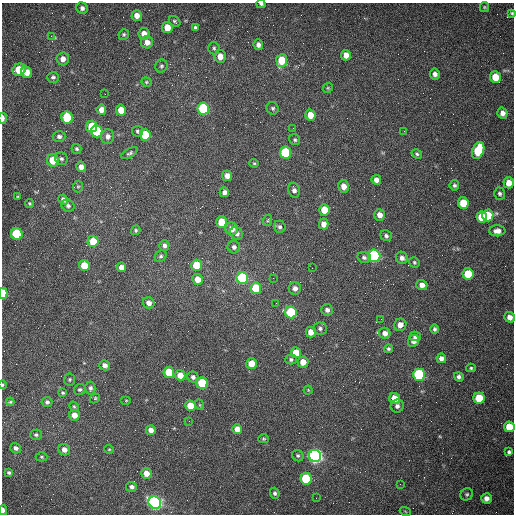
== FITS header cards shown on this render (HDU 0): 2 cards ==
NAXIS1  =                  512 /fastest changing axis
NAXIS2  =                  512 /next to fastest changing axis

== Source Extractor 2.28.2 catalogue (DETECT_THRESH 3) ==
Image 512 x 512 px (HDU 0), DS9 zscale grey, 1 PNG px = 1 image px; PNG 516 x 516 px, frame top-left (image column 1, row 512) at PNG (2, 3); each listed source drawn as its Kron ellipse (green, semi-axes under 4 px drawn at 4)
Background 1500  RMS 23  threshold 67.7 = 3 sigma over >= 5 px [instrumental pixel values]
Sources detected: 170; all 170 listed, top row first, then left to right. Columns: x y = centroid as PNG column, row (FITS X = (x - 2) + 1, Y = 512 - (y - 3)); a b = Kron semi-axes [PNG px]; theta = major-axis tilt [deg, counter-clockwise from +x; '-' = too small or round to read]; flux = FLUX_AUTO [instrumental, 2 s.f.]
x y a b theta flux
261 4 4 3 - 2600
484 7 5 4 - 1800
82 8 6 5 - 5100
512 13 3 3 - 2000
137 16 5 5 - 11000
175 21 6 4 -41 2500
167 28 5 5 - 22000
195 28 4 3 - 3000
124 34 5 5 - 2600
144 34 6 5 - 14000
51 36 4 4 - 2100
147 42 6 6 - 11000
258 45 5 4 - 5300
214 48 6 5 - 3100
346 55 5 5 - 12000
220 56 6 6 - 13000
63 59 6 6 - 9600
282 60 6 5 - 40000
161 66 6 6 - 2800
19 70 7 5 33 36000
27 72 6 5 - 15000
435 74 5 5 - 6400
53 77 6 5 - 3400
495 77 6 5 - 33000
146 82 5 4 - 2100
328 88 5 4 - 2000
105 94 2 2 - 670
203 108 6 5 - 150000
273 108 6 6 - 3300
101 110 5 5 - 11000
121 110 5 5 - 22000
502 113 5 5 - 8500
310 115 5 5 - 20000
67 117 6 5 - 66000
3 118 5 2 - 8200
91 126 6 5 - 45000
293 128 2 2 - 920
97 131 6 5 - 110000
137 131 5 5 - 2800
404 131 2 2 - 630
145 135 5 5 - 50000
59 136 6 5 - 4200
108 136 7 6 - 7300
295 140 6 5 - 2600
77 149 5 5 - 2700
478 150 9 6 69 69000
129 153 9 4 29 3300
285 153 6 5 - 110000
417 154 5 4 - 2600
61 159 6 6 - 3500
53 160 6 6 - 33000
254 163 4 4 - 1700
81 167 5 4 - 8500
227 176 5 5 - 8800
376 180 5 4 - 8700
509 183 5 5 - 16000
454 185 5 4 - 2900
78 186 6 5 - 2200
343 186 6 5 - 11000
294 190 7 6 - 5700
224 192 5 5 - 5100
500 194 6 5 - 3500
18 196 3 3 - 1500
63 200 5 4 - 5700
30 203 4 4 - 1900
463 203 6 5 - 39000
68 206 6 6 - 4000
324 210 5 5 - 26000
380 215 6 5 - 11000
488 215 6 5 - 49000
482 217 6 5 - 40000
268 220 6 3 71 1900
222 222 6 5 - 42000
324 224 5 5 - 11000
280 227 6 6 - 3900
232 229 7 6 - 12000
136 230 5 4 - 2500
497 231 8 5 2 9100
236 233 7 6 - 5800
17 234 6 5 - 98000
386 236 6 5 - 3500
93 241 5 5 - 37000
164 245 5 5 - 5100
234 247 6 6 - 4600
161 256 6 5 - 2900
374 256 6 6 - 290000
364 258 7 5 -19 4000
402 258 6 5 - 6400
414 262 5 5 - 2300
196 265 5 5 - 41000
84 266 5 5 - 32000
121 267 5 4 - 11000
312 268 2 2 - 710
468 274 5 5 - 43000
242 278 6 5 - 200000
273 278 2 2 - 720
197 279 5 5 - 16000
422 285 5 5 - 8700
256 288 5 5 - 51000
295 288 6 6 - 7000
3 293 5 4 - 38000
149 303 6 5 - 8100
276 303 3 2 - 1100
327 310 6 5 - 5300
291 312 6 5 - 110000
510 317 5 5 - 8300
381 319 2 2 - 870
400 325 6 6 - 11000
320 328 7 6 - 3800
435 329 5 4 - 2800
311 332 5 5 - 15000
385 333 6 5 - 8200
415 336 5 4 - 5100
414 341 6 5 - 7800
388 349 4 4 - 2600
296 353 5 5 - 26000
441 358 5 5 - 6900
291 360 5 5 - 3000
303 362 5 5 - 17000
251 364 5 5 - 21000
105 365 5 5 - 6700
471 368 5 4 - 2000
169 372 5 5 - 49000
180 375 5 5 - 16000
419 375 6 6 - 170000
193 377 6 5 - 4800
459 377 5 4 - 4300
70 379 6 5 - 2500
202 383 5 5 - 100000
2 385 4 2 - 1800
90 388 6 5 - 3900
80 389 6 5 - 2700
308 390 4 4 - 1500
63 393 3 3 - 1800
95 398 5 4 - 2400
395 398 5 5 - 20000
479 398 5 5 - 49000
126 400 5 3 - 1400
10 402 4 4 - 1900
47 402 5 5 - 3900
200 405 5 3 - 1400
74 406 5 4 - 1900
190 406 5 5 - 28000
397 406 6 6 - 5400
74 415 5 5 - 13000
189 421 2 2 - 740
509 427 5 5 - 26000
237 429 5 5 - 14000
151 430 5 5 - 8500
36 435 6 5 - 2800
264 439 5 4 - 2100
16 448 6 5 - 4400
109 449 4 4 - 1700
64 450 6 5 - 8300
509 452 4 4 - 3000
298 456 6 5 - 2700
315 456 6 6 - 720000
41 457 6 4 -1 2000
9 473 4 3 - 2200
146 473 5 5 - 13000
306 479 6 5 - 92000
400 484 3 2 - 710
131 487 5 5 - 4600
275 493 5 4 - 3400
467 494 6 6 - 2800
316 498 2 2 - 3600
486 498 5 5 - 8500
155 502 6 6 - 590000
3 510 5 3 - 5100
405 511 5 3 - 1300
At the frame edge (FLAGS 8, measured only in part): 7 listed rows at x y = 261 4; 512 13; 3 118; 3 293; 2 385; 509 427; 3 510